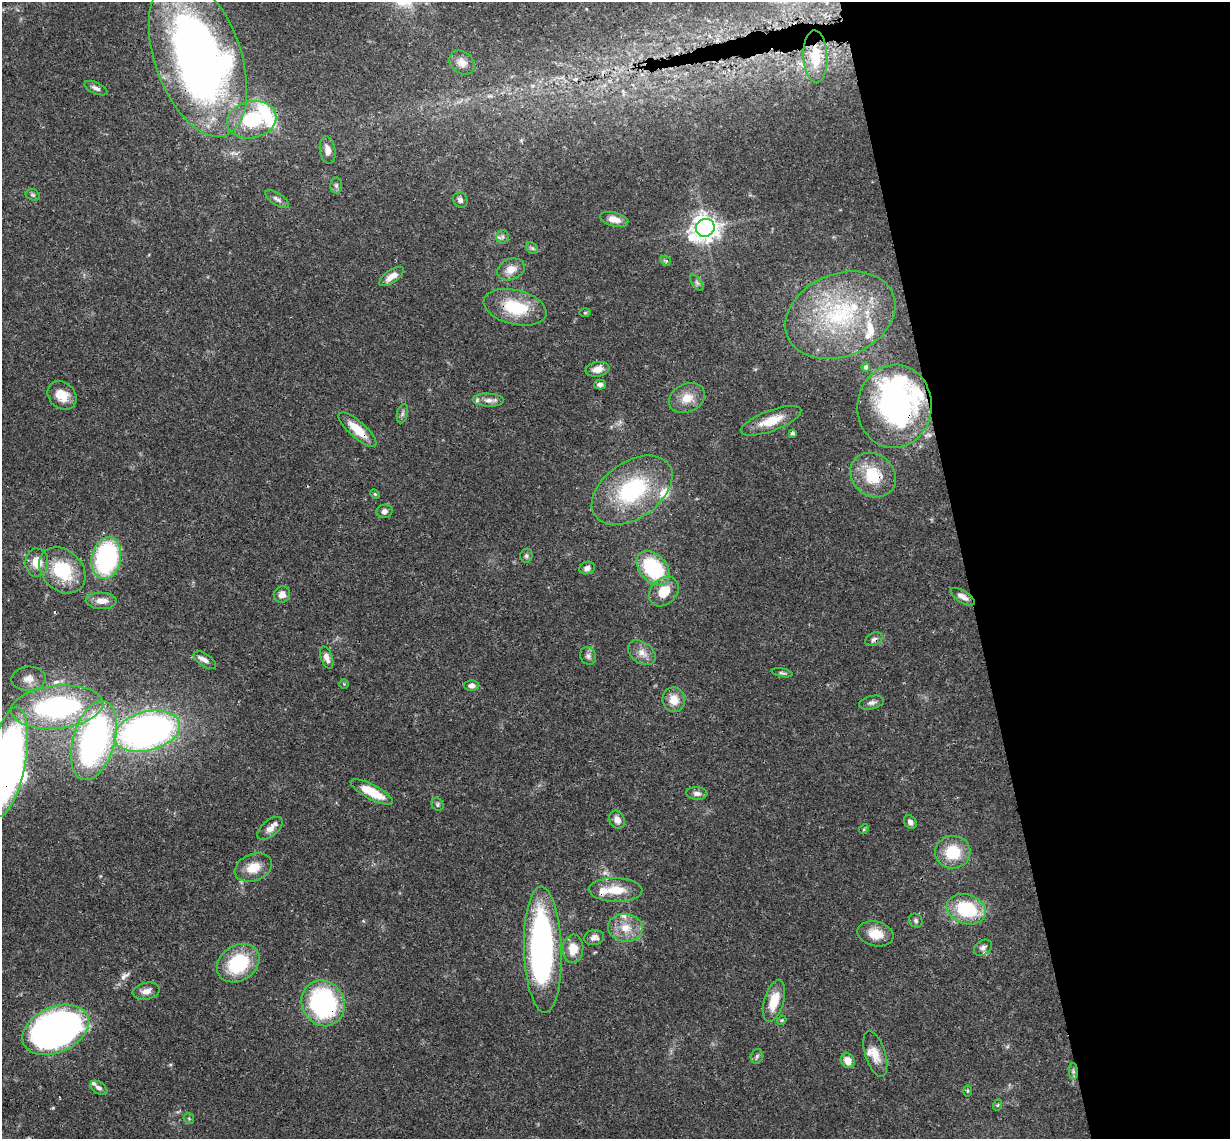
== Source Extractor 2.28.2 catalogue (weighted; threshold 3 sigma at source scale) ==
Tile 12 of 4 x 4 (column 4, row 3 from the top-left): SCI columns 3742-4969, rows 1402-2538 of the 5026 x 4964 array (HDU 1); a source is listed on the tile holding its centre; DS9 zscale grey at full resolution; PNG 1232 x 1141 px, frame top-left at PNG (2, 2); each listed source drawn as its Kron ellipse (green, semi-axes under 4 px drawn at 4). Shown black and unused: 22% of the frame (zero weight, under 3 of 4 exposures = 6% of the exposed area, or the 3 px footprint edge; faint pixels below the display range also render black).
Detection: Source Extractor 2.28.2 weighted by HDU 2 'WHT'; one run over the whole footprint, this tile lists its part. Background 0.0422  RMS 0.0029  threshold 0.0129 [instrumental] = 3 sigma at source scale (4.5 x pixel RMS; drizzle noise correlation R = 1.50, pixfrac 1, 0.05/0.05 arcsec/px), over >= 5 px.
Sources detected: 110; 3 inside a brighter object's white glare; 2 cosmic-ray / hot-pixel residue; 1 long thin detection or spike segment (spike, bleed or trail) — neither listed nor drawn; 11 inside a brighter listed object's ellipse — not listed separately; the other 93 listed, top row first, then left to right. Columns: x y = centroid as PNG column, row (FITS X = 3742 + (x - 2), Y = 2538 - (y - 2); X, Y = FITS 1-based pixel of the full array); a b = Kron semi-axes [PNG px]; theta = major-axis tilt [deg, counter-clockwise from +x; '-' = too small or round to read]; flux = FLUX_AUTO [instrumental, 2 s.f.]
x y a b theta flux
815 56 26 12 -88 7.4
198 57 83 43 -71 210
462 63 13 10 -39 2.4
96 88 12 5 -24 1.2
252 120 25 18 13 16
328 150 14 7 -81 2.2
336 186 8 6 -89 0.72
33 195 7 5 -16 0.55
277 199 14 6 -33 1.3
460 200 8 7 - 0.94
614 219 14 7 -14 2.7
705 228 9 8 - 290
502 237 7 6 - 0.82
532 248 6 5 - 0.55
666 261 6 4 -44 0.42
511 269 14 10 20 3
391 276 14 6 35 2.3
697 283 9 4 -54 0.7
515 307 32 17 -14 13
585 313 6 4 1 0.32
840 315 57 41 22 39
866 367 4 4 - 0.67
597 369 12 7 10 2.5
600 385 6 5 - 1
62 395 16 13 -42 4.7
687 398 19 14 24 4.3
488 400 15 6 -2 1.8
894 406 42 37 85 59
402 414 10 5 77 0.78
771 421 32 10 20 6.1
357 430 24 8 -42 6.1
792 433 4 3 - 0.64
873 475 24 21 -41 11
632 490 45 28 35 29
375 494 5 3 - 0.31
384 511 8 6 14 1.2
526 556 7 6 - 0.63
106 558 21 14 79 43
37 563 14 11 -88 5.1
587 568 8 6 20 1.1
653 568 20 13 -48 22
62 570 26 20 -44 16
664 592 16 13 44 6
282 594 8 8 - 2.1
963 597 13 6 -32 2
101 601 15 8 -2 3
874 639 9 6 27 0.99
642 653 15 10 -36 2.6
588 656 9 7 -66 1.1
327 658 11 5 -69 2
205 660 13 6 -35 1.4
782 673 10 3 -11 0.55
29 679 17 12 3 2.9
344 684 5 5 - 0.31
472 686 7 5 1 1.3
674 700 12 11 - 4
872 703 13 6 12 1.2
57 707 46 21 5 55
147 731 34 19 15 130
94 740 40 21 74 79
8 762 56 18 79 190
372 792 23 7 -28 8.4
697 793 10 6 -5 1.1
438 804 7 5 -57 0.59
617 820 9 7 -61 2.1
910 822 7 5 -53 1
270 828 15 8 41 2.1
864 829 5 4 - 0.33
953 852 18 16 5 9.8
253 868 19 13 22 5.1
616 890 27 12 -1 6.2
966 909 20 14 -18 18
916 921 7 6 - 0.72
625 928 17 14 -6 4.9
875 934 18 12 -12 5
594 938 10 7 8 1.6
983 948 10 7 36 1.1
573 949 14 10 85 4.5
543 950 63 19 -88 92
238 963 23 17 34 19
146 991 14 8 11 1.9
774 1001 21 10 73 6.6
323 1003 23 21 -62 45
782 1020 5 4 - 0.3
56 1030 35 23 24 130
875 1054 24 10 -73 3.8
757 1056 8 5 74 0.68
848 1061 8 6 -58 2.9
1073 1072 8 4 -90 0.64
99 1088 9 6 -35 1.1
967 1091 6 4 90 0.37
998 1105 6 3 70 0.32
189 1118 6 5 - 0.45
Overlapping masked pixels (flux is a lower limit): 9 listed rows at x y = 815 56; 198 57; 894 406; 357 430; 873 475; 874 639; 8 762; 323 1003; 1073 1072
Isophote crosses this tile's border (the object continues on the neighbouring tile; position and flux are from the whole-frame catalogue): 2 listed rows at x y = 198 57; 8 762